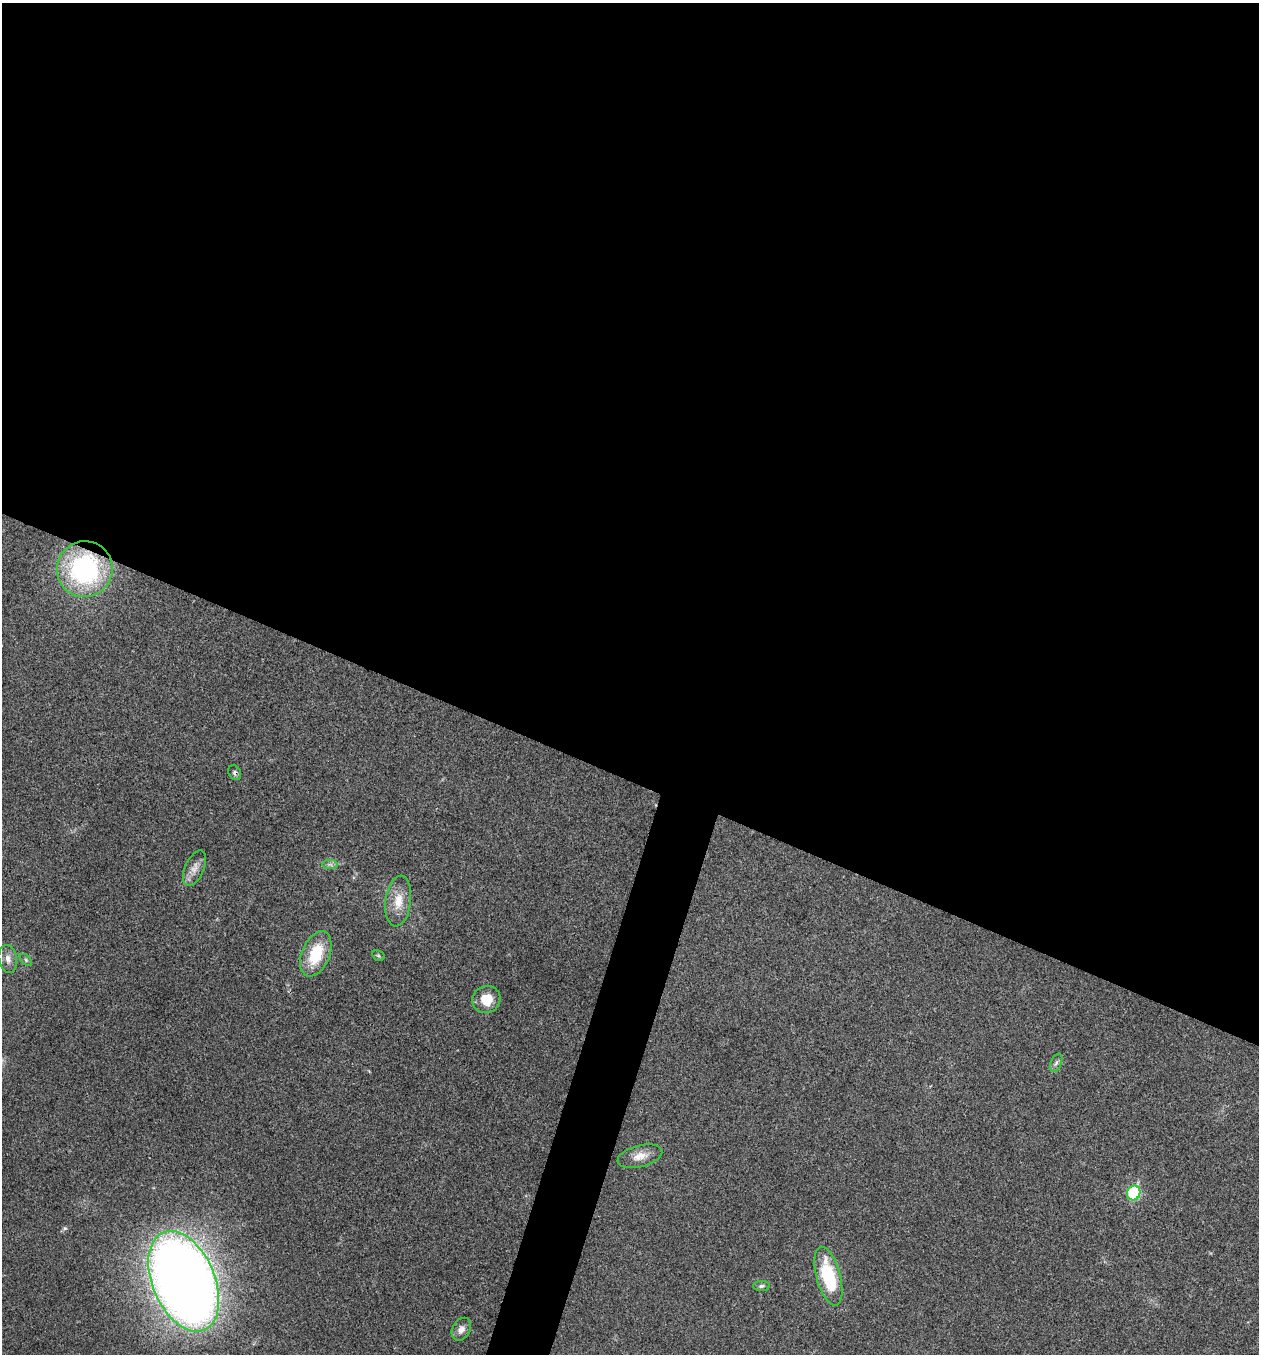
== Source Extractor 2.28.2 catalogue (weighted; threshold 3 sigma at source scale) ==
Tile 3 of 4 x 4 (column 3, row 1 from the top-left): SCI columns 2651-3907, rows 4063-5414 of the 5432 x 5417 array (HDU 1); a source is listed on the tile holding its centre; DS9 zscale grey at full resolution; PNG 1261 x 1356 px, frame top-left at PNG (2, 3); each listed source drawn as its Kron ellipse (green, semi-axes under 4 px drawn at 4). Shown black and unused: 59% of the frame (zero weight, under 3 of 4 exposures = <1% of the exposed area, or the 3 px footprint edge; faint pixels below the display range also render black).
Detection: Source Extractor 2.28.2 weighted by HDU 2 'WHT'; one run over the whole footprint, this tile lists its part. Background 0.0246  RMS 0.0041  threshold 0.0184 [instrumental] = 3 sigma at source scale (4.5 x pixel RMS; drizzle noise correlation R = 1.50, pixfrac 1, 0.05/0.05 arcsec/px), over >= 5 px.
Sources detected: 17; all 17 listed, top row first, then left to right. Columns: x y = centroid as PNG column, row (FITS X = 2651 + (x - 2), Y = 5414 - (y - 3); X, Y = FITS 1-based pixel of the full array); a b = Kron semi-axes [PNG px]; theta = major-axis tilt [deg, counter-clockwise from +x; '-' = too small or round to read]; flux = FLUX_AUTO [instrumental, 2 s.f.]
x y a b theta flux
85 569 28 28 - 62
235 773 8 6 -59 1.1
330 864 7 4 -1 1.1
194 868 19 9 67 3.5
398 901 25 12 82 7.4
316 954 24 14 67 16
378 956 6 5 - 0.61
8 959 14 9 -80 3
26 960 7 4 -46 0.69
486 999 14 13 - 8.2
1056 1063 10 5 67 1.3
640 1156 23 10 15 5
1134 1193 7 6 - 33
828 1276 30 12 -75 27
184 1281 53 31 -67 630
761 1286 8 5 1 0.86
461 1329 12 8 60 2.7
Overlapping masked pixels (flux is a lower limit): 2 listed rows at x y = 85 569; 235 773